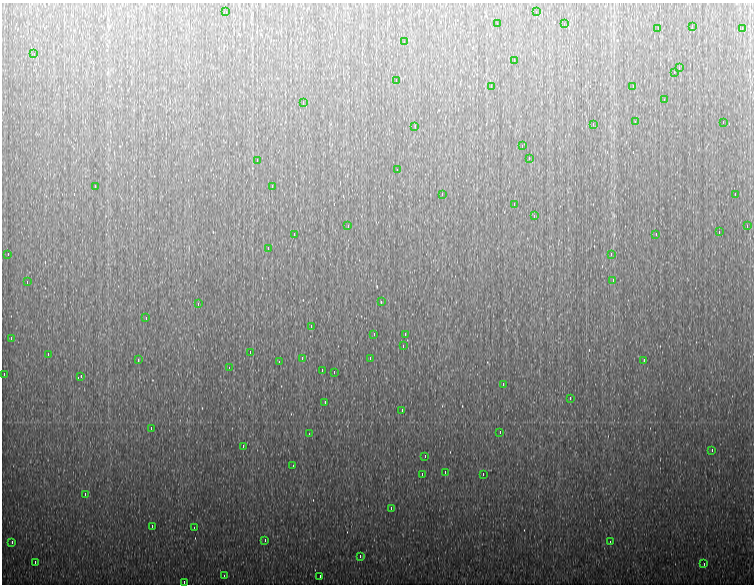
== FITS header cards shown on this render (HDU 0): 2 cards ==
NAXIS1  =                  752 / length of data axis 1
NAXIS2  =                  582 / length of data axis 2

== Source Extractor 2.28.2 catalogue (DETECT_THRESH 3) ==
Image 752 x 582 px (HDU 0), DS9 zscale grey, 1 PNG px = 1 image px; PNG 756 x 586 px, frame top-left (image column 1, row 582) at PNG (2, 3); each listed source drawn as its Kron ellipse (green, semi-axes under 4 px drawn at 4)
Background 954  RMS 12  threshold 35.4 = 3 sigma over >= 5 px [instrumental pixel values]
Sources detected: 88; all 88 listed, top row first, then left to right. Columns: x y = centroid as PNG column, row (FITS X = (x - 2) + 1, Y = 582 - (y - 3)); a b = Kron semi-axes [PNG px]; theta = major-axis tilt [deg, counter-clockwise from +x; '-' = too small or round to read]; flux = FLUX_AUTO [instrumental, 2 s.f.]
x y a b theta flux
226 12 4 2 - 4400
536 12 3 2 - 4400
497 24 3 2 - 1600
564 24 4 2 - 4300
692 26 3 2 - 760
658 28 3 2 - 1100
742 28 4 2 - 5200
404 42 3 2 - 5100
34 54 3 2 - 2500
514 60 4 2 - 13000
679 68 4 2 - 3100
674 72 3 2 - 110000
396 80 3 2 - 5300
491 86 4 2 - 5200
633 86 3 2 - 4500
664 100 3 2 - 11000
303 102 4 2 - 3100
635 122 3 2 - 2000
723 122 3 2 - 4800
593 124 4 2 - 12000
415 126 4 2 - 1900
522 146 3 2 - 6000
529 158 4 2 - 4600
257 160 4 2 - 3700
397 170 3 2 - 2700
95 186 3 2 - 900
272 186 4 2 - 4300
442 194 3 2 - 980
735 194 3 2 - 23000
514 204 3 2 - 720
534 216 4 2 - 8500
348 226 4 2 - 4500
747 226 3 2 - 2300
719 232 3 2 - 6800
294 234 3 2 - 1100
656 234 3 2 - 2300
268 248 3 2 - 4700
8 254 3 2 - 3300
611 254 4 2 - 5200
613 280 3 3 - 630
27 282 3 2 - 3900
381 302 4 2 - 5000
198 304 4 2 - 5700
146 318 3 2 - 480
311 326 4 2 - 4500
374 334 3 3 - 650
405 334 4 2 - 4600
11 338 4 2 - 17000
403 346 4 2 - 4400
250 352 3 2 - 4800
48 354 3 2 - 3500
302 358 4 3 - 900
370 358 4 2 - 7400
138 360 4 2 - 4600
644 360 4 2 - 5500
279 362 3 2 - 2400
229 368 4 2 - 5000
322 370 4 2 - 5000
334 372 3 3 - 700
4 374 3 2 - 4900
81 376 4 2 - 4500
503 384 4 2 - 5300
570 398 4 2 - 5800
325 402 3 2 - 5100
402 410 4 2 - 5100
151 428 4 2 - 5700
500 432 3 2 - 2500
309 434 3 2 - 500
243 446 4 2 - 4600
712 450 4 2 - 5700
425 456 3 2 - 5300
293 466 3 2 - 4400
445 472 3 2 - 5100
422 474 4 2 - 3300
483 474 3 2 - 39000
85 494 4 2 - 2500
391 508 4 2 - 4900
152 526 4 2 - 4700
194 528 3 2 - 1800
265 540 3 2 - 1200
12 542 4 2 - 10000
610 542 3 2 - 5000
360 556 4 2 - 4500
35 562 4 2 - 4600
704 564 3 2 - 650
224 576 4 2 - 5100
320 576 3 2 - 2400
184 582 3 2 - 1600
At the frame edge (FLAGS 8, measured only in part): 1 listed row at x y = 184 582